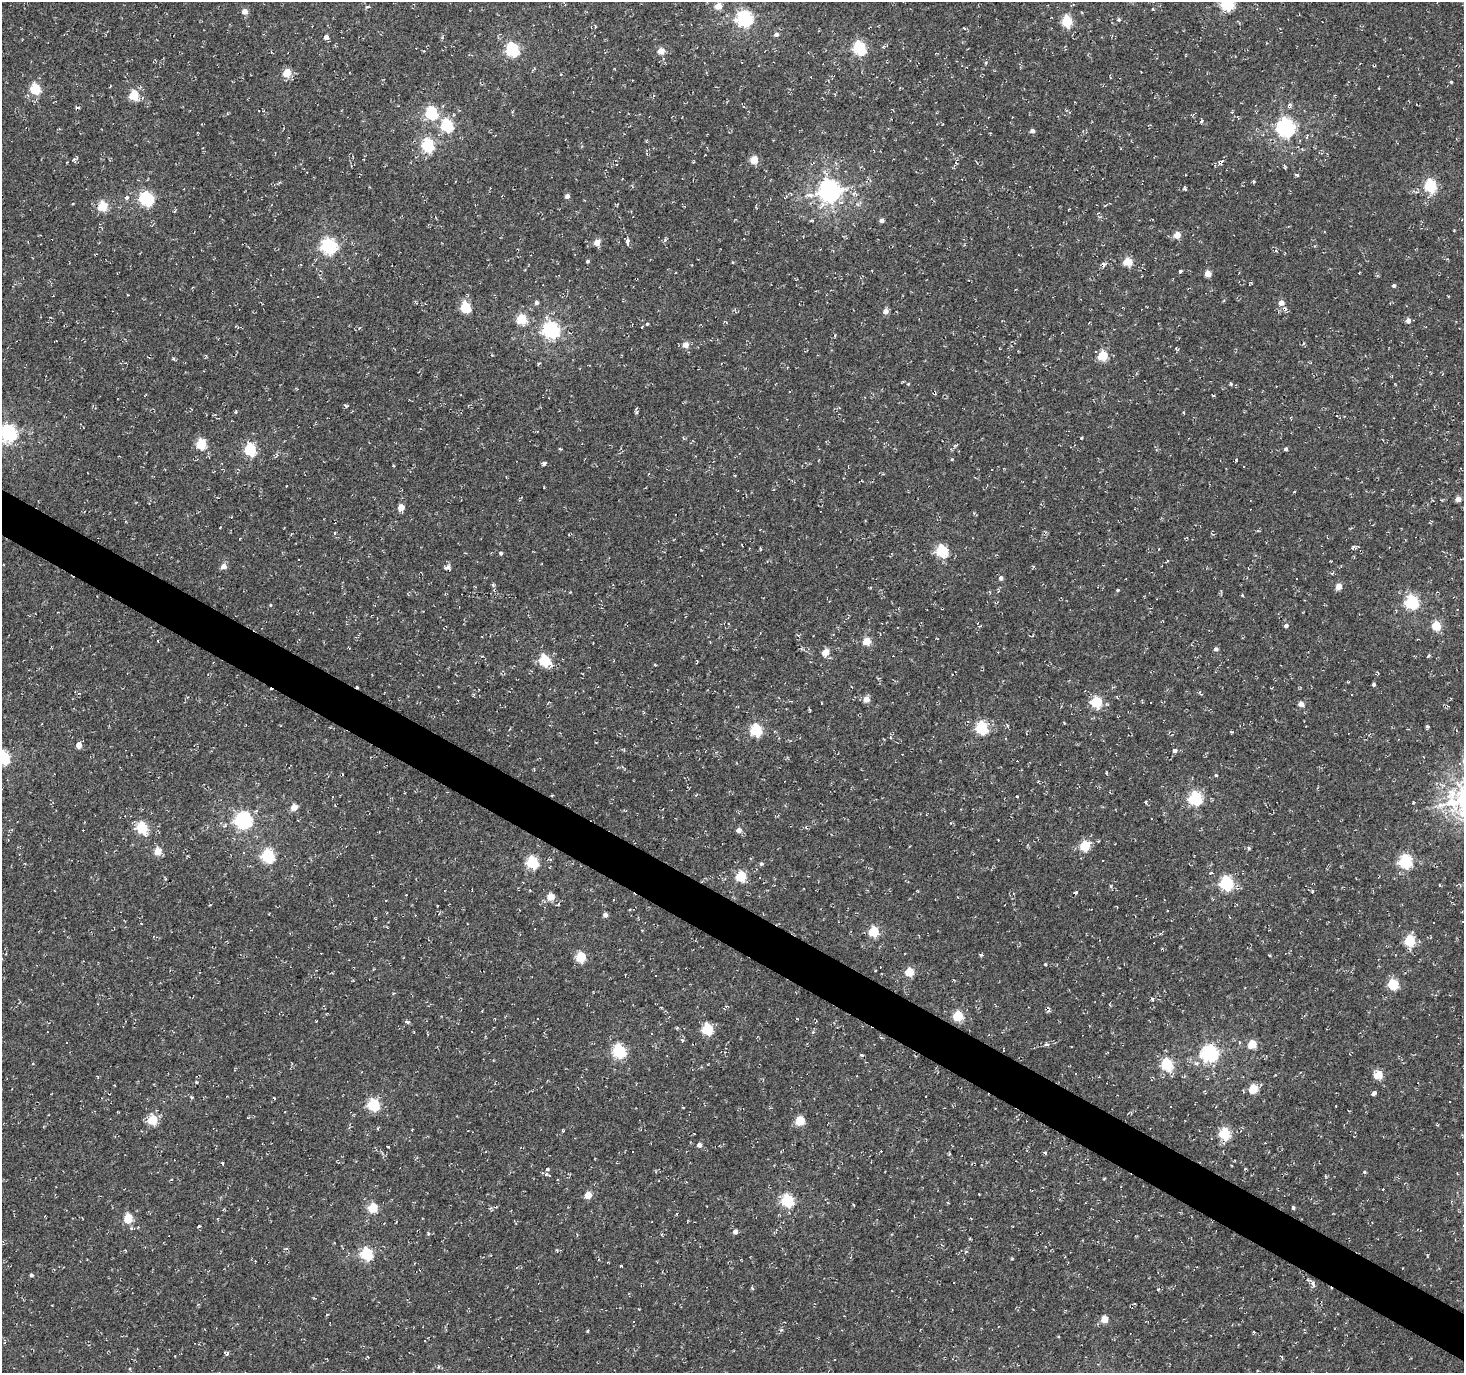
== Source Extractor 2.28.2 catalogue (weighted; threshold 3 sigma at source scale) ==
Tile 6 of 4 x 4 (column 2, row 2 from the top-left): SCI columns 1463-2924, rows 2931-4301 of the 5853 x 5930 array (HDU 1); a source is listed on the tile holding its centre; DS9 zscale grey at full resolution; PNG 1466 x 1375 px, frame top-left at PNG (2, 2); no overlay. Shown black and unused: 3% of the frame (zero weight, under 2 of 3 exposures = <1% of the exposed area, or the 3 px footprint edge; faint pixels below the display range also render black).
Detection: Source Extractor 2.28.2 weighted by HDU 2 'WHT'; one run over the whole footprint, this tile lists its part. Background -0.00138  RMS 0.0027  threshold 0.012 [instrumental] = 3 sigma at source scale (4.5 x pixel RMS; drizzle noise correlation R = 1.50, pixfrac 1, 0.0396/0.0396 arcsec/px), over >= 5 px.
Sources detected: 288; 61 cosmic-ray / hot-pixel residue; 1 long thin detection or spike segment (spike, bleed or trail) — not listed; the other 226 listed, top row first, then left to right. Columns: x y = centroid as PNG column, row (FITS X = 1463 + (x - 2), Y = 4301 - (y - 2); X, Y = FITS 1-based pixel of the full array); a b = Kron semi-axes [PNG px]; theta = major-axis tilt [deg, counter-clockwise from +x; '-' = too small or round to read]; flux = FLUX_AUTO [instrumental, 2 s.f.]
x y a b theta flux
1227 3 6 6 - 49
367 6 5 3 - 0.4
718 6 5 4 - 4.6
245 11 4 4 - 2.7
744 18 6 6 - 85
1119 19 4 4 - 0.45
1067 21 5 5 - 19
595 26 6 3 -72 0.24
964 28 4 3 - 0.28
776 34 5 5 - 0.93
326 37 4 4 - 1.7
859 48 6 6 - 44
512 49 6 6 - 46
661 51 5 4 - 4.9
287 73 5 5 - 8.6
1451 82 4 3 - 0.27
35 89 5 5 - 17
134 95 5 5 - 15
1289 105 6 4 -55 0.67
77 107 5 3 - 0.55
431 113 6 6 - 32
1202 121 4 3 - 0.86
447 126 6 6 - 35
1286 128 7 6 - 120
1032 131 4 4 - 1
1307 137 5 3 - 0.3
427 145 6 5 - 30
74 159 7 5 -55 0.47
754 160 5 5 - 7.7
1222 161 5 5 - 0.61
616 164 4 3 - 0.59
1297 175 5 4 - 0.33
1430 186 6 5 - 33
1185 189 4 3 - 0.47
830 191 7 7 - 210
567 196 4 4 - 1.3
126 198 5 5 - 0.6
146 199 6 6 - 51
103 206 5 5 - 14
812 220 6 3 30 0.29
882 220 4 4 - 1.1
1177 235 4 4 - 4.7
627 241 5 4 - 1.7
597 242 4 4 - 4.1
329 246 6 6 - 76
588 261 4 4 - 0.47
1128 262 5 5 - 10
1180 272 3 3 - 1.7
1207 274 4 4 - 4.3
1394 285 4 4 - 0.62
318 297 3 2 - 0.17
536 302 5 4 - 0.83
1281 303 5 5 - 2.2
465 307 5 5 - 17
885 311 5 4 - 2
522 319 5 5 - 14
1408 321 6 5 - 1.3
647 324 4 4 - 0.36
551 330 7 6 - 92
685 345 5 5 - 2.9
1103 356 5 5 - 14
173 359 6 4 83 0.35
539 364 5 3 - 0.29
908 384 4 4 - 0.3
1231 384 5 3 - 0.43
636 412 5 4 - 0.44
9 433 7 6 - 92
1081 438 3 2 - 0.3
201 444 5 5 - 16
560 449 4 3 - 0.25
1286 449 4 4 - 0.61
250 450 6 5 - 28
952 459 4 4 - 0.24
544 464 4 4 - 0.81
1243 467 3 3 - 0.5
1294 492 4 2 - 0.22
1458 499 4 4 - 2.9
401 507 5 4 - 3.7
335 533 4 3 - 0.22
1353 547 6 4 74 0.5
760 549 5 3 - 0.25
942 551 6 5 - 27
501 553 4 4 - 0.56
1167 561 4 2 - 0.24
224 566 5 4 - 2.4
447 568 8 4 4 0.73
1332 573 4 3 - 0.36
1001 578 5 5 - 0.83
1296 578 2 2 - 0.22
493 585 6 3 -45 0.42
1338 586 4 4 - 4.1
1118 590 3 3 - 0.34
1242 595 4 3 - 0.23
1412 602 6 6 - 47
271 605 4 3 - 0.3
1457 609 3 3 - 0.43
1286 626 4 4 - 0.84
1436 626 5 5 - 11
867 641 5 4 - 6.7
593 643 2 2 - 0.14
1216 649 4 4 - 0.87
825 652 5 4 - 4.9
1428 656 4 3 - 0.46
544 660 6 5 - 24
655 665 4 3 - 0.27
1373 684 4 3 - 0.58
1117 697 5 3 - 0.21
1450 698 3 2 - 0.19
866 699 5 5 - 3.2
1096 702 5 5 - 25
1301 704 4 4 - 2.2
1064 722 3 2 - 0.29
1428 727 4 4 - 0.51
982 728 6 5 - 38
756 730 6 5 - 30
1231 732 4 3 - 0.28
79 745 4 4 - 2.9
1175 751 4 3 - 2.2
3 757 6 6 - 36
1460 764 6 5 - 0.64
1106 773 4 3 - 0.26
1216 775 4 3 - 0.27
1017 796 3 2 - 0.47
1195 798 6 6 - 46
1146 802 4 3 - 0.41
1413 802 3 3 - 0.25
294 807 5 4 - 4.5
1152 819 3 2 - 0.43
243 820 6 6 - 95
142 828 6 5 - 23
739 830 5 4 - 1.8
1085 846 6 5 - 17
1249 848 5 4 - 0.47
158 851 5 4 - 6.4
268 856 6 6 - 39
1103 861 3 3 - 0.54
1405 861 6 6 - 45
532 862 6 5 - 30
761 864 5 5 - 0.49
1211 873 4 2 - 0.81
741 876 5 5 - 20
1226 883 6 6 - 43
1439 885 4 3 - 0.23
1312 891 4 3 - 0.94
1076 892 4 3 - 0.41
551 897 5 4 - 6.8
1168 911 3 2 - 0.3
605 915 4 4 - 1.4
873 931 5 5 - 18
1409 941 5 5 - 21
581 957 5 5 - 15
1045 964 3 3 - 0.3
909 972 5 5 - 10
656 975 3 3 - 0.45
954 980 3 3 - 0.21
1393 985 5 5 - 18
393 994 4 3 - 0.27
1152 999 4 4 - 0.56
726 1006 4 4 - 0.34
958 1016 5 5 - 16
538 1019 3 3 - 0.49
407 1022 7 4 -17 0.52
677 1028 4 4 - 0.29
707 1029 5 5 - 23
813 1032 5 5 - 0.38
651 1034 3 3 - 0.57
682 1040 5 4 - 0.58
66 1042 3 3 - 0.58
1046 1044 6 5 - 0.58
1252 1044 5 5 - 8.3
619 1051 6 5 - 44
1209 1054 6 6 - 91
861 1055 4 3 - 0.45
1196 1063 7 6 - 0.78
1167 1064 6 5 - 32
1075 1074 3 2 - 0.35
1378 1075 5 5 - 10
197 1082 4 3 - 0.32
1253 1089 5 5 - 10
1373 1094 5 4 - 1.7
192 1097 5 3 - 0.25
1450 1102 2 2 - 0.2
373 1105 6 5 - 31
1171 1107 3 3 - 0.38
152 1120 5 5 - 13
800 1121 5 5 - 13
563 1131 5 3 - 0.22
1224 1134 5 5 - 23
699 1145 5 5 - 1.2
387 1146 3 2 - 0.55
1045 1152 5 3 - 0.33
222 1163 3 2 - 0.35
1245 1168 4 2 - 0.25
548 1169 5 3 - 0.33
1365 1172 5 3 - 0.39
546 1174 4 4 - 0.48
550 1175 3 2 - 0.37
686 1182 3 2 - 0.24
1383 1189 3 3 - 0.58
588 1195 5 4 - 5.9
787 1201 6 5 - 37
373 1208 5 5 - 12
1293 1208 4 3 - 0.47
128 1218 5 5 - 11
199 1226 4 3 - 0.42
735 1232 4 4 - 1.3
428 1234 5 4 - 0.37
557 1251 5 3 - 0.23
366 1253 6 5 - 31
621 1266 3 3 - 0.38
31 1275 4 3 - 0.55
953 1282 3 3 - 0.75
1313 1284 11 5 -68 1.2
752 1288 5 4 - 0.33
1158 1289 4 3 - 0.32
639 1309 3 3 - 0.2
1104 1319 5 4 - 5.5
634 1321 3 2 - 0.18
781 1330 6 4 0 0.33
587 1331 3 3 - 0.29
1254 1332 3 3 - 0.25
1058 1336 4 3 - 0.21
424 1340 3 3 - 0.5
227 1353 6 3 64 0.54
835 1360 3 3 - 0.53
439 1367 5 3 - 0.29
Isophote crosses this tile's border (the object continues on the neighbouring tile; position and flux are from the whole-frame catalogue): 3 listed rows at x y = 1227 3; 9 433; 3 757
Unlisted compact peaks at least as high as the median listed source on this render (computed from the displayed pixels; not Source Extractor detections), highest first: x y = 981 955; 346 406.